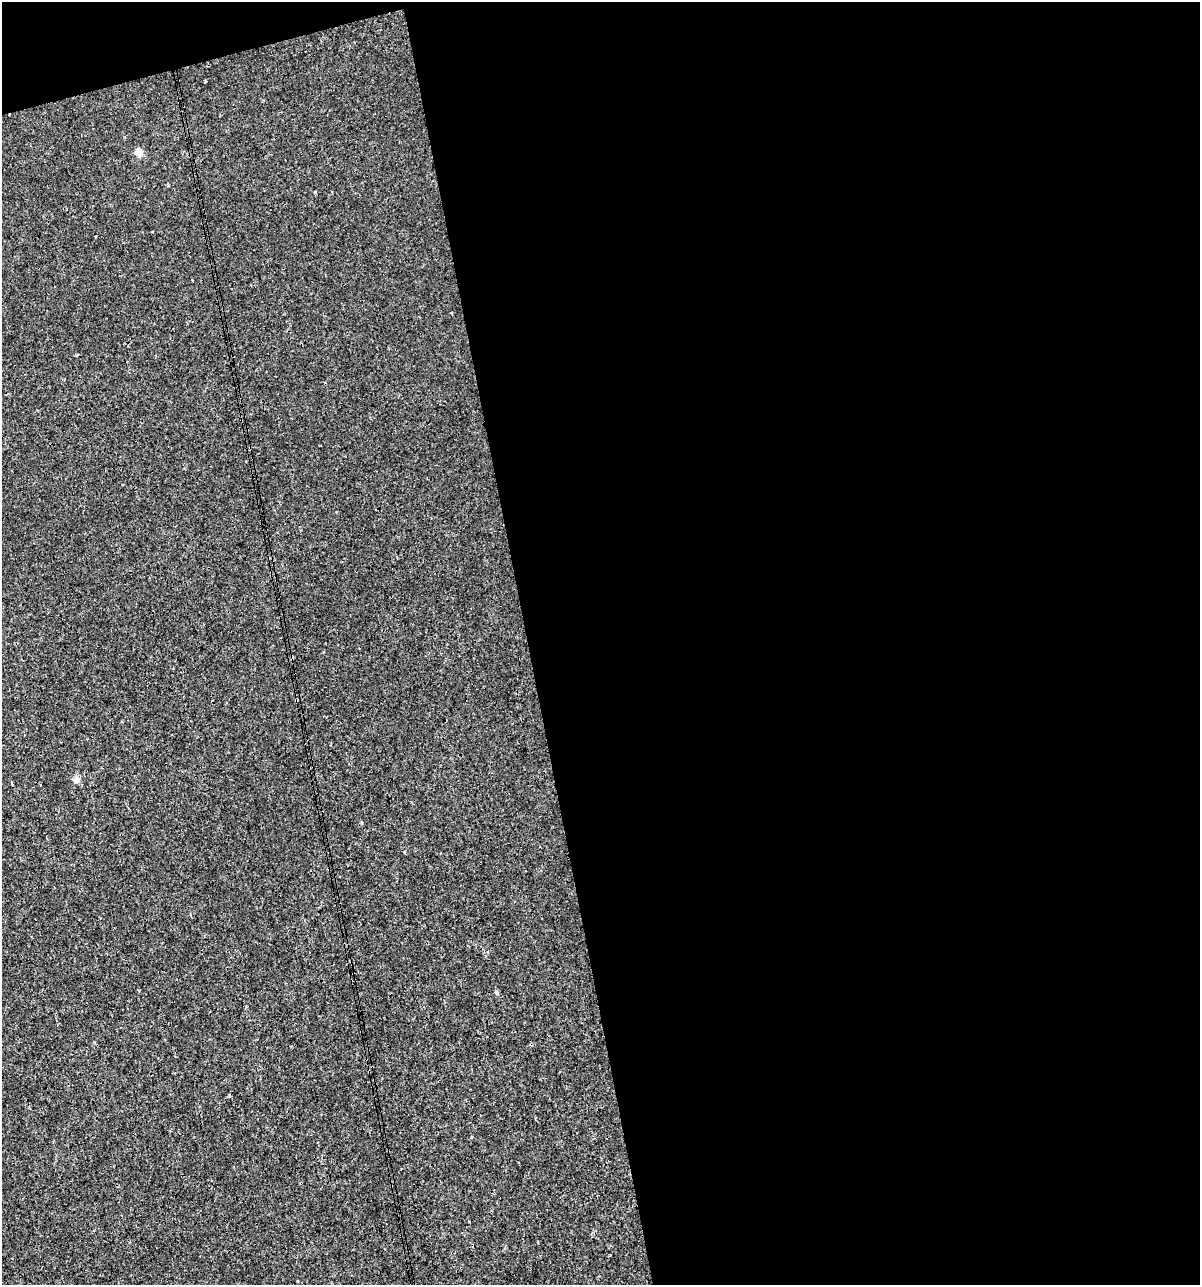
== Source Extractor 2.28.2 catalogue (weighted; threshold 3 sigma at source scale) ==
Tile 4 of 4 x 4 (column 4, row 1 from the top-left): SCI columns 3638-4835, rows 3850-5132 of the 4930 x 5132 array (HDU 1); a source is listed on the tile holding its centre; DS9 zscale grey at full resolution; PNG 1202 x 1287 px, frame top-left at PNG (2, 2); no overlay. Shown black and unused: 58% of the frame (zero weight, under 3 of 4 exposures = <1% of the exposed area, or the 3 px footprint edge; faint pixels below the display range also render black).
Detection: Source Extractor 2.28.2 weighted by HDU 2 'WHT'; one run over the whole footprint, this tile lists its part. Background 1.50e-04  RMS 0.0017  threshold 0.00779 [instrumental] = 3 sigma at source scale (4.5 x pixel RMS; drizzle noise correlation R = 1.50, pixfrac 1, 0.0396/0.0396 arcsec/px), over >= 5 px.
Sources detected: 10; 1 cosmic-ray / hot-pixel residue — not listed; the other 9 listed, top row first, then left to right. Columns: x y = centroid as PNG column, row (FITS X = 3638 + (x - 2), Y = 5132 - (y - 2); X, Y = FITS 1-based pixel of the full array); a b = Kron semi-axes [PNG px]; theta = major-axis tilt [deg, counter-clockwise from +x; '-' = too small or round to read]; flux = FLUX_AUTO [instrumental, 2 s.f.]
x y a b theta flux
205 82 3 2 - 0.21
139 153 5 4 - 3.8
192 280 3 2 - 0.16
452 313 3 2 - 0.29
296 700 3 3 - 0.16
76 780 10 7 -2 0.68
497 993 5 4 - 0.33
229 1095 3 3 - 0.47
610 1255 3 3 - 0.18
Overlapping masked pixels (flux is a lower limit): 1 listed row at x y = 296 700